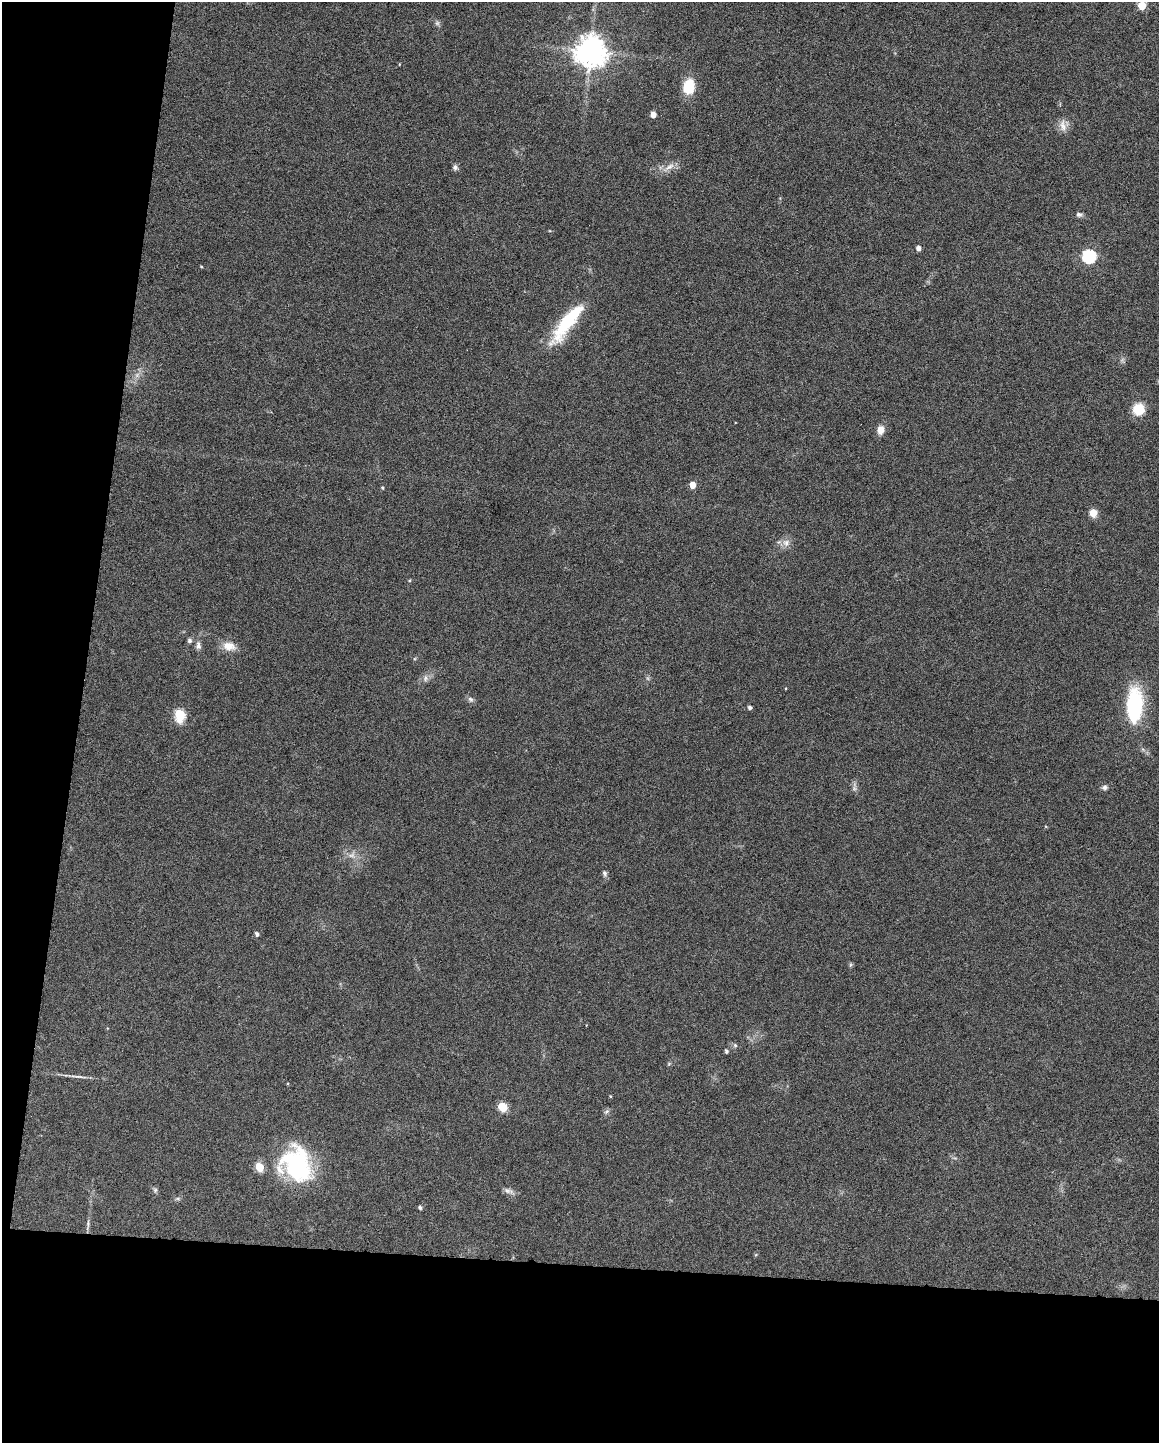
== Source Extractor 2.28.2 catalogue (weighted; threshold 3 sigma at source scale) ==
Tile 9 of 4 x 3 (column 1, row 3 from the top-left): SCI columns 3-1159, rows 220-1660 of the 4630 x 4648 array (HDU 1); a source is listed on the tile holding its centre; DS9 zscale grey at full resolution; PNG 1161 x 1445 px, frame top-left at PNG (2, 2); no overlay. Shown black and unused: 19% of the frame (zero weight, under 4 of 8 exposures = <1% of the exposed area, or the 3 px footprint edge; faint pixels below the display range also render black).
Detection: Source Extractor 2.28.2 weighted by HDU 2 'WHT'; one run over the whole footprint, this tile lists its part. Background 0.0691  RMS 0.0048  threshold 0.0198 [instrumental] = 3 sigma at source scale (4.09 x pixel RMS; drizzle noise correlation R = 1.36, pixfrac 0.8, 0.05/0.05 arcsec/px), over >= 5 px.
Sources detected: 47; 2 too faint to see at this stretch — not listed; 1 inside a brighter listed object's ellipse — not listed separately; the other 44 listed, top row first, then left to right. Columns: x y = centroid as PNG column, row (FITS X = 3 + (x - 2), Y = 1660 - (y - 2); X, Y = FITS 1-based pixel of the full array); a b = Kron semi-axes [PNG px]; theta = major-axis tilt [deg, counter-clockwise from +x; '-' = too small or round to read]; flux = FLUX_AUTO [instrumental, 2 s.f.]
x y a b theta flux
1142 5 5 5 - 14
437 23 7 6 - 0.98
591 51 9 9 - 780
689 87 15 11 78 13
653 115 5 4 - 3.3
1063 126 17 8 -77 3.3
455 167 7 7 - 1.2
669 167 17 6 30 3.3
1079 214 9 6 1 1.3
918 248 5 4 - 2.1
1089 256 6 6 - 69
201 266 4 3 - 0.38
567 322 55 14 53 28
1138 409 9 9 - 13
880 430 8 7 - 4.5
692 485 5 4 - 5.4
382 488 5 4 - 0.56
1093 513 9 9 - 3.7
786 543 11 10 - 2.9
410 580 5 3 - 0.4
189 641 6 6 - 0.99
198 646 12 7 -90 1.8
229 646 17 11 -13 5.1
425 678 9 6 74 1.5
471 699 8 6 -50 1.3
1134 705 41 18 88 33
750 707 4 4 - 1.2
180 715 7 5 -86 31
1104 787 7 7 - 1.2
604 873 8 6 -65 1.1
257 934 5 5 - 1.2
850 965 6 4 71 0.61
735 1045 6 5 - 0.89
726 1051 5 4 - 0.9
79 1077 19 3 -7 1.9
610 1096 3 3 - 0.35
503 1107 6 5 - 20
606 1111 8 3 19 0.8
297 1166 40 29 -52 52
260 1167 6 5 - 14
155 1190 6 6 - 0.89
508 1191 15 6 -17 1.9
420 1207 4 4 - 1
88 1223 12 2 90 1
Isophote crosses this tile's border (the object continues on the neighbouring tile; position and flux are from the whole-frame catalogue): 1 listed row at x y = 1142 5